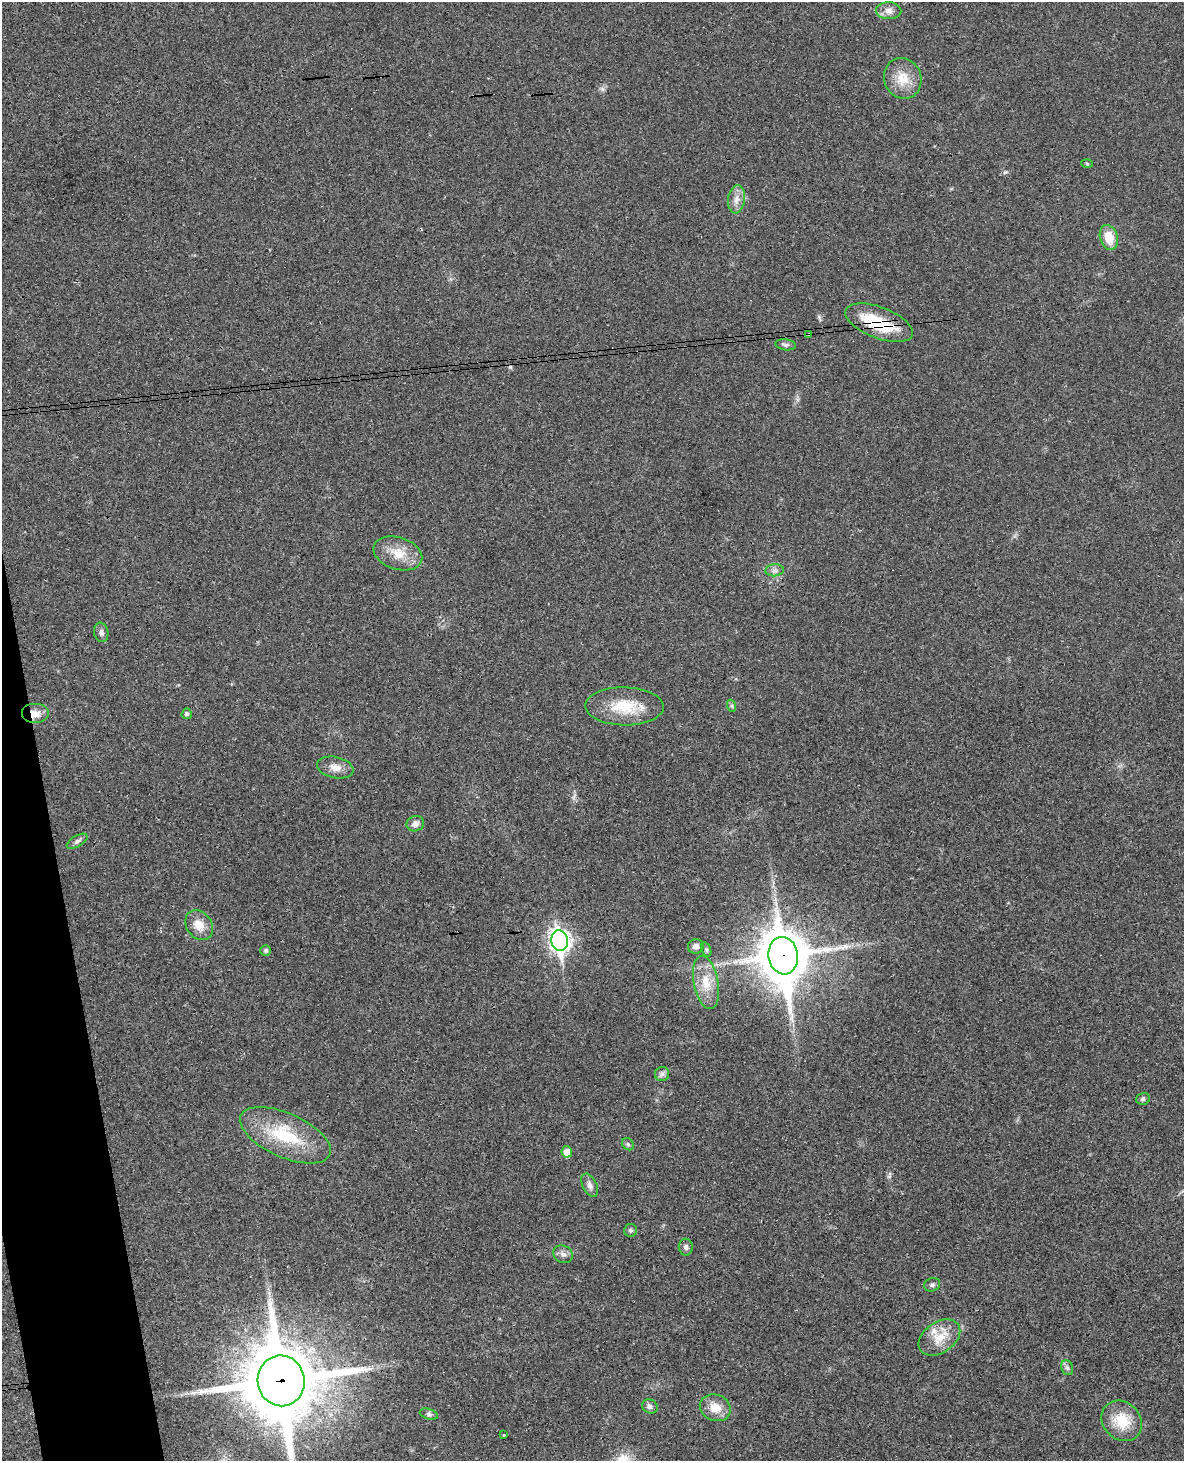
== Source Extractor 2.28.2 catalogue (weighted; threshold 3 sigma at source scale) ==
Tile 7 of 4 x 3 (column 3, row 2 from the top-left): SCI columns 2424-3605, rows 1713-3171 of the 4843 x 4777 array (HDU 1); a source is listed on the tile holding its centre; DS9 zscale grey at full resolution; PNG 1186 x 1463 px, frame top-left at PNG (2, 2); each listed source drawn as its Kron ellipse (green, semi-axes under 4 px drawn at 4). Shown black and unused: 4% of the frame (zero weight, under 3 of 4 exposures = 6% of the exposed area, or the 3 px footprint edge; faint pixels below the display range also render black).
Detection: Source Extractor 2.28.2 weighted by HDU 2 'WHT'; one run over the whole footprint, this tile lists its part. Background 0.0328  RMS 0.0041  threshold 0.0186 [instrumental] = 3 sigma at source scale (4.5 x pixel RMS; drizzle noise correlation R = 1.50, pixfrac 1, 0.05/0.05 arcsec/px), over >= 5 px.
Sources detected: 47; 1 cosmic-ray / hot-pixel residue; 1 long thin detection or spike segment (spike, bleed or trail) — neither listed nor drawn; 2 inside a brighter listed object's ellipse — not listed separately; the other 43 listed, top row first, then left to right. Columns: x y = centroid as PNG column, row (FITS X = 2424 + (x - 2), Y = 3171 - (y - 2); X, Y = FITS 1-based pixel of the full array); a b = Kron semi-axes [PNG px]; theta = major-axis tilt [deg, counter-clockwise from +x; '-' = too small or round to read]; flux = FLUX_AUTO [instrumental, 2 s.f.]
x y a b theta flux
889 11 12 8 -2 2.5
903 78 20 18 -66 8.7
1087 164 6 4 -3 0.42
736 199 14 8 82 3.2
1109 237 13 9 -74 7.2
879 323 36 15 -21 22
808 334 3 2 - 0.73
786 345 10 5 -8 1.1
398 553 25 16 -18 8.5
775 570 9 6 5 1.4
101 632 10 7 -80 1.5
624 706 39 19 -1 16
732 706 6 4 -71 0.74
35 714 14 10 0 4.2
187 714 5 5 - 1.2
335 767 18 10 -12 4
415 824 9 7 20 2.4
77 841 11 5 30 1.3
199 925 16 12 -53 5.7
560 941 10 8 -79 220
696 946 8 7 - 2.2
266 950 5 5 - 0.81
706 950 7 4 -70 0.74
783 956 19 14 -81 1800
706 982 27 12 -79 8.9
662 1074 7 7 - 1.3
1143 1099 7 5 16 0.92
285 1135 49 22 -24 25
628 1144 7 5 -47 0.73
567 1152 5 5 - 4.6
590 1185 12 7 -63 2
631 1230 6 6 - 0.89
686 1247 8 7 - 1.3
563 1254 10 8 -27 2
932 1285 8 6 23 1
939 1337 23 15 34 8.7
1067 1368 7 5 -67 1.1
281 1381 25 23 -82 4200
650 1406 8 6 -32 1.4
715 1408 16 13 -22 6.1
429 1414 9 5 -18 1.1
1122 1421 22 18 -44 12
504 1435 4 2 - 0.28
Overlapping masked pixels (flux is a lower limit): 5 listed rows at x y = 879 323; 808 334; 35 714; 783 956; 281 1381
Isophote crosses this tile's border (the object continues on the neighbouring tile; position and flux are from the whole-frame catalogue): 1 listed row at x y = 281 1381